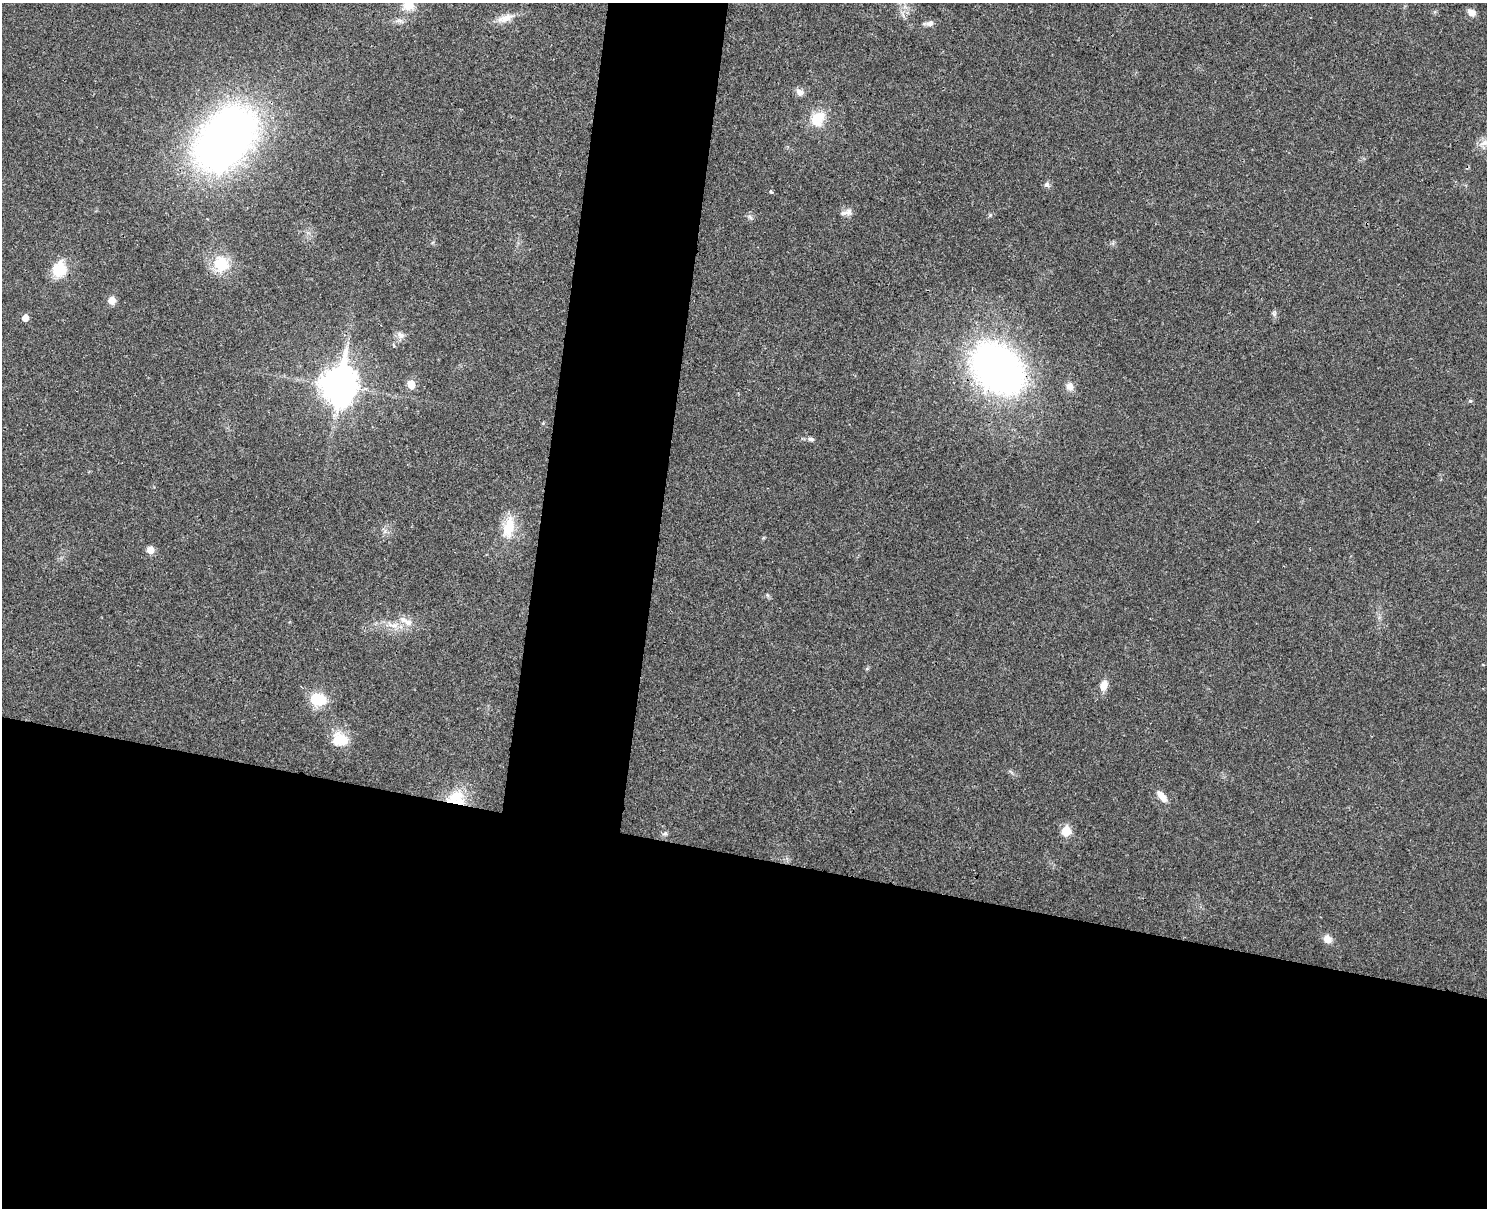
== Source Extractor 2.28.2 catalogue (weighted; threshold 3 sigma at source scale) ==
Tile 11 of 3 x 4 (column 2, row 4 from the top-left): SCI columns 1658-3142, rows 17-1222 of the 4917 x 4852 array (HDU 1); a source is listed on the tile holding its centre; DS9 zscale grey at full resolution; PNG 1489 x 1210 px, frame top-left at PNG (2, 3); no overlay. Shown black and unused: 35% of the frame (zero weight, under 3 of 4 exposures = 6% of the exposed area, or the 3 px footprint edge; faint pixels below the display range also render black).
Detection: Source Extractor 2.28.2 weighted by HDU 2 'WHT'; one run over the whole footprint, this tile lists its part. Background 0.0314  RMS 0.0048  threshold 0.0215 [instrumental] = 3 sigma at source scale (4.5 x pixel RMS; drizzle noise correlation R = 1.50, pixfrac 1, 0.05/0.05 arcsec/px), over >= 5 px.
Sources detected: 35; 1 inside a brighter listed object's ellipse — not listed separately; the other 34 listed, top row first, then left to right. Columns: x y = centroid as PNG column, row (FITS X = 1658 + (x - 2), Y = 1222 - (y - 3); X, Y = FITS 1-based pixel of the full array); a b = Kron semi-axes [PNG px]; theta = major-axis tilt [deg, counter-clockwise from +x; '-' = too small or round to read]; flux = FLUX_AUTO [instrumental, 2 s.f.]
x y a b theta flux
408 6 16 13 2 6.2
1471 13 9 7 -26 3
506 18 19 10 18 5.2
930 23 11 7 13 2
799 92 10 8 -45 2.3
819 117 20 14 24 9.8
225 139 64 41 49 270
1484 143 14 8 19 3.4
1047 184 7 6 - 1.4
771 192 4 3 - 1.1
849 212 11 10 - 2.8
750 217 8 4 -46 1
221 264 12 10 -59 18
59 269 16 14 62 13
112 300 6 6 - 5.3
1274 313 9 4 -68 0.98
25 318 5 5 - 4.9
400 335 11 7 -54 2.3
998 369 45 32 -44 250
411 384 6 6 - 7.7
339 386 14 11 81 910
1070 386 12 10 -69 2.9
811 439 9 5 -8 1.3
508 527 31 13 79 12
150 550 5 5 - 6.6
408 622 12 8 -25 3.9
1104 685 12 8 74 4
319 699 18 13 -13 13
340 739 20 16 -16 10
1162 796 16 7 -50 4.4
456 797 25 15 19 13
1066 831 6 5 - 18
665 833 7 4 1 0.89
1327 939 10 8 -49 3.8
Overlapping masked pixels (flux is a lower limit): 1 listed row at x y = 998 369
Isophote crosses this tile's border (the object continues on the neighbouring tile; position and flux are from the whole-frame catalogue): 2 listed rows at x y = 408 6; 1484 143
Unlisted compact peaks at least as high as the median listed source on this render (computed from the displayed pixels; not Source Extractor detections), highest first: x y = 1470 401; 990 215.